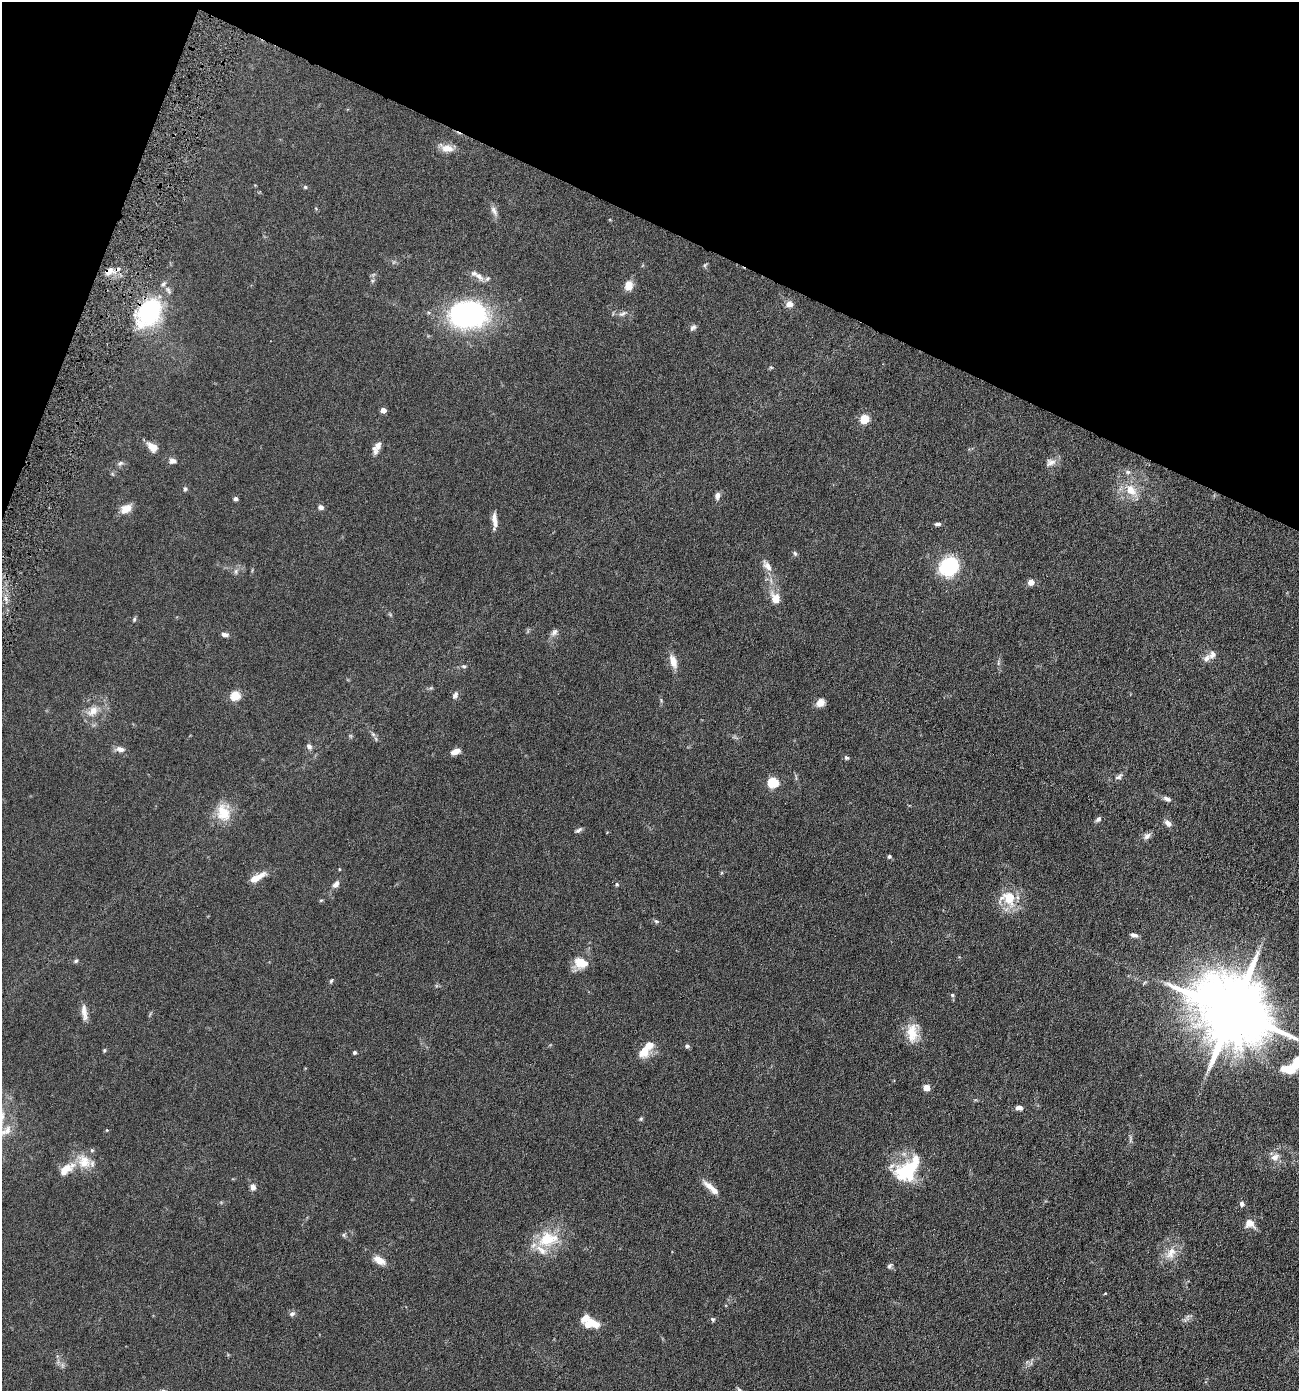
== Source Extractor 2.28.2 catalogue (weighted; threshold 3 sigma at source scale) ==
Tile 2 of 4 x 4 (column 2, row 1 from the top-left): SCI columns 1437-2733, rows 4168-5556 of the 5598 x 5556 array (HDU 1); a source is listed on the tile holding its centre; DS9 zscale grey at full resolution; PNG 1301 x 1393 px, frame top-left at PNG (2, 2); no overlay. Shown black and unused: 19% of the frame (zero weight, under 4 of 8 exposures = <1% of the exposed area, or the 3 px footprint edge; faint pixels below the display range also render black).
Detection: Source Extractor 2.28.2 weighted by HDU 2 'WHT'; one run over the whole footprint, this tile lists its part. Background 0.062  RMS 0.0055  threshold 0.0225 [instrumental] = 3 sigma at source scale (4.09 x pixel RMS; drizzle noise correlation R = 1.36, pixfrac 0.8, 0.05/0.05 arcsec/px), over >= 5 px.
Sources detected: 111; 1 inside a brighter object's white glare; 1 cosmic-ray / hot-pixel residue — not listed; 9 inside a brighter listed object's ellipse — not listed separately; the other 100 listed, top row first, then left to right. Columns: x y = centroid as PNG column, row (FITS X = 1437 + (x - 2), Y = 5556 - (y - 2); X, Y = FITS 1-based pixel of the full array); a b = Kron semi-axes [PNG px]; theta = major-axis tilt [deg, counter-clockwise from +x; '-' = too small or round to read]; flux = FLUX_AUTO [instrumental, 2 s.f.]
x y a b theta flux
447 148 14 9 -5 4.7
305 187 5 5 - 0.62
494 211 14 7 -67 2.2
705 265 7 3 53 0.6
109 271 11 8 43 3.1
479 277 15 7 -38 3.4
163 284 8 5 44 1.1
629 285 11 8 80 4.8
789 304 9 7 11 2.5
149 313 28 19 59 52
468 314 33 23 -1 99
622 314 10 6 27 1.5
693 327 9 6 41 1.3
383 410 4 4 - 4.2
864 419 8 7 - 9
153 447 12 8 -38 4.9
377 447 16 7 63 3.1
172 461 9 7 6 1.7
1051 462 13 9 13 2.9
120 463 8 5 26 1.1
1128 472 7 6 - 1.2
185 489 6 4 -83 0.85
1131 490 18 13 -46 7.6
717 496 9 6 83 1.9
236 499 4 4 - 1.4
321 507 6 5 - 1.8
126 509 13 9 32 4.9
494 518 15 7 -87 2.6
938 524 8 4 4 1
795 553 7 5 -68 0.81
767 566 18 8 -51 3.6
949 566 15 14 - 34
236 571 7 4 90 0.94
1031 582 4 4 - 6
775 598 17 12 -65 5.4
134 619 6 4 70 0.69
554 632 11 6 48 1.7
225 634 9 5 -10 1.5
1212 655 11 8 72 2.5
673 661 16 8 -71 4.9
464 666 6 4 -19 0.75
455 695 10 6 61 1.5
235 696 5 5 - 23
820 703 10 9 - 3.2
93 711 15 10 37 5
373 734 7 4 -19 0.8
309 746 8 6 -57 1.6
120 749 11 7 -15 2.5
455 752 10 6 21 3.2
846 758 6 5 - 0.93
1119 777 12 6 40 1.4
773 782 5 5 - 32
1167 799 11 6 -24 1.6
223 813 22 16 -71 10
1098 819 7 5 45 1.4
1168 823 11 7 -45 2.1
579 830 10 5 37 1.1
1147 836 11 7 42 1.8
889 856 4 4 - 0.94
257 877 20 7 29 6
336 884 10 7 49 2.1
617 884 5 4 - 0.61
1009 898 16 15 - 13
656 921 6 5 - 0.8
1134 935 8 5 -15 1.7
76 961 6 5 - 0.72
581 962 18 14 31 7.1
331 981 5 4 - 0.63
952 995 5 5 - 0.71
1233 1011 21 16 -31 6000
84 1012 22 7 -81 3.4
912 1033 26 14 87 8.6
687 1046 5 5 - 0.83
104 1050 5 4 - 0.58
644 1050 19 12 71 7.1
354 1052 4 3 - 0.88
1297 1061 23 11 56 11
927 1088 5 4 - 8.8
1019 1108 8 5 -5 1.9
641 1119 6 5 - 0.62
107 1130 4 4 - 0.42
1275 1157 12 8 27 2.9
84 1162 21 16 -58 8.9
66 1169 23 11 37 7.4
905 1171 29 24 -31 23
709 1186 17 8 -37 3.9
253 1187 8 7 - 1.8
1242 1204 7 6 - 1.4
1250 1223 10 8 -30 5
344 1235 6 4 -71 0.69
547 1239 26 18 18 17
1171 1253 18 11 63 6.1
379 1260 13 7 -31 4.9
890 1266 8 5 51 1
1105 1293 4 3 - 0.35
292 1314 8 6 25 1.2
586 1318 12 8 38 3.6
713 1319 6 5 - 0.71
595 1324 11 7 -41 4.5
739 1390 7 5 -50 1.1
Overlapping masked pixels (flux is a lower limit): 2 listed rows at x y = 109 271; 149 313
Isophote crosses this tile's border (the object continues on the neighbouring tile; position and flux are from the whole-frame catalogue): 2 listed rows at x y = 1297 1061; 739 1390